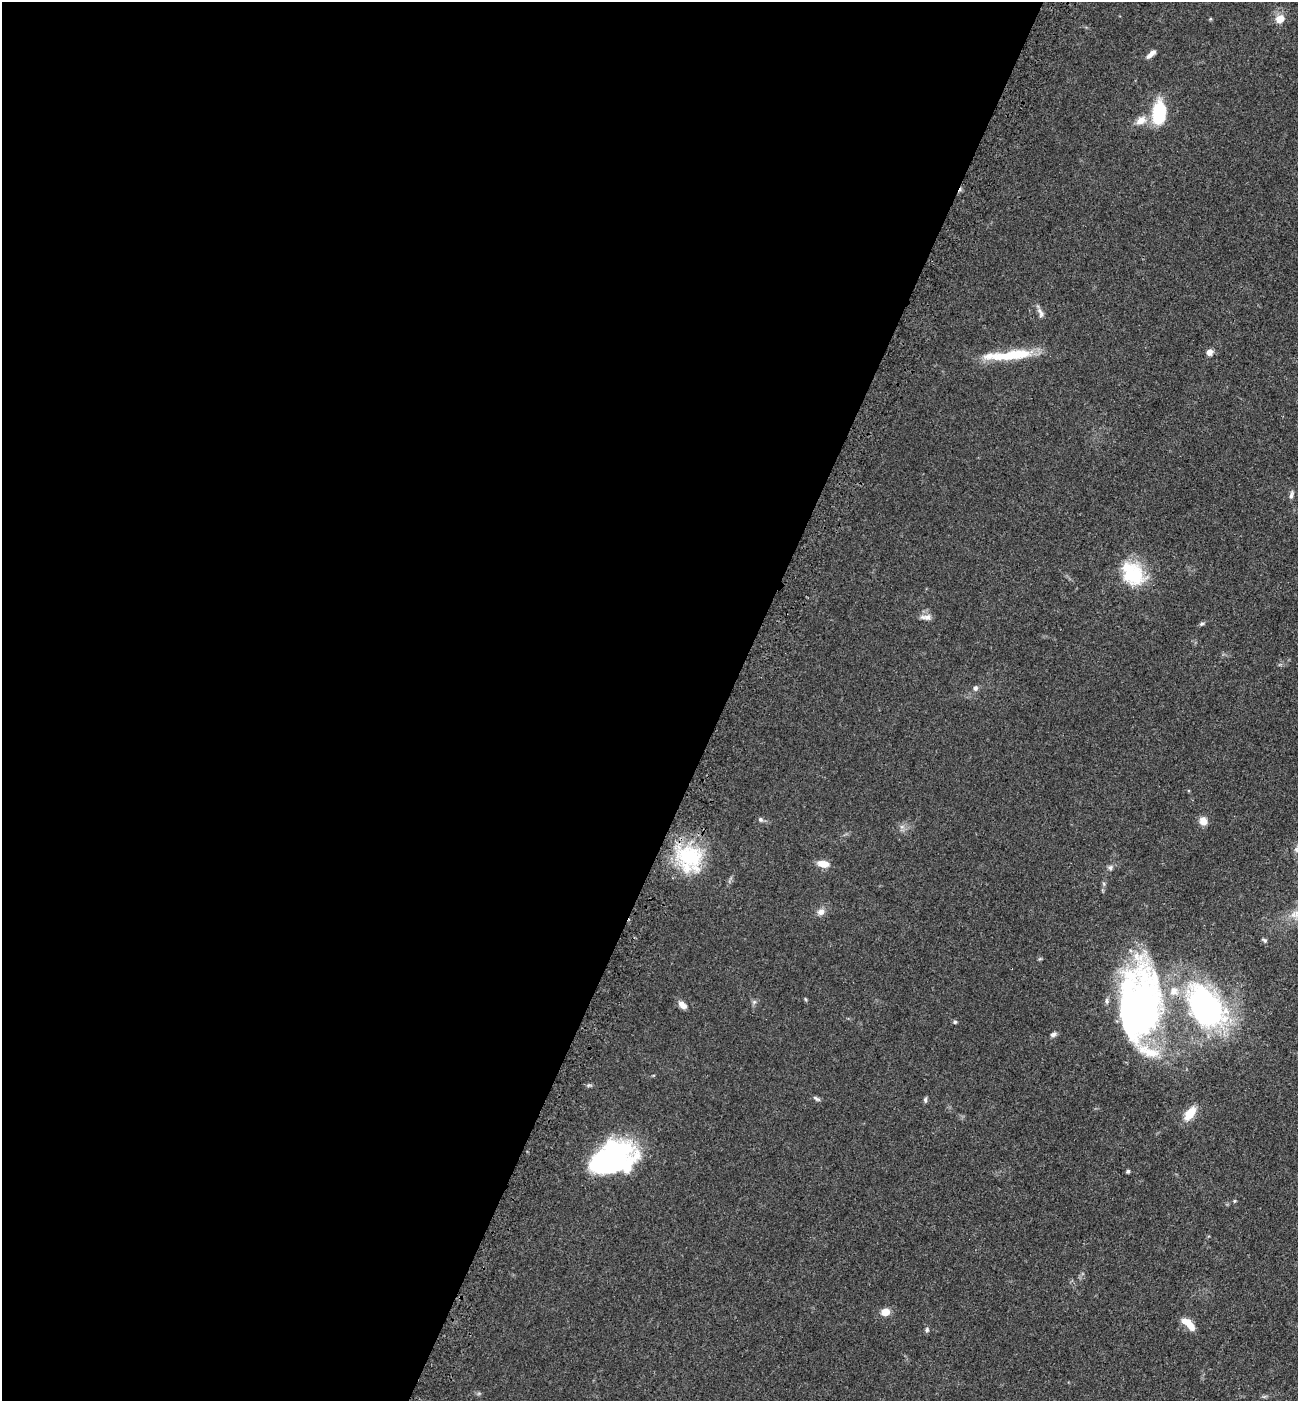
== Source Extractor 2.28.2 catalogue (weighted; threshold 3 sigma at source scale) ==
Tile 5 of 4 x 4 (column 1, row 2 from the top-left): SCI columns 230-1525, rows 2882-4280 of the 5774 x 5764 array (HDU 1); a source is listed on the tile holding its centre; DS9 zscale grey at full resolution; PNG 1300 x 1403 px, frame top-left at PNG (2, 2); no overlay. Shown black and unused: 56% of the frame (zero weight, under 3 of 4 exposures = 6% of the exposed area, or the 3 px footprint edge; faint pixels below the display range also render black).
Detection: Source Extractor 2.28.2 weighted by HDU 2 'WHT'; one run over the whole footprint, this tile lists its part. Background 0.0449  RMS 0.0053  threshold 0.0239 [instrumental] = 3 sigma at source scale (4.5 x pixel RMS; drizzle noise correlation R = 1.50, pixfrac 1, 0.05/0.05 arcsec/px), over >= 5 px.
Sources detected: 47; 2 inside a brighter object's white glare — not listed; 8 inside a brighter listed object's ellipse — not listed separately; the other 37 listed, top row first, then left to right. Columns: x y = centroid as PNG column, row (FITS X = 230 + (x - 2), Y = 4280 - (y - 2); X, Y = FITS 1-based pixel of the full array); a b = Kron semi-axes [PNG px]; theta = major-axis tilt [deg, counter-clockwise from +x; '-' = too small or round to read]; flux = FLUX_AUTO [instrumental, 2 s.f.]
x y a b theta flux
1210 19 5 3 - 0.49
1280 19 10 8 51 6
1151 54 13 5 39 2.8
1159 113 20 10 87 35
1141 120 16 10 32 5.3
1039 311 8 6 -50 1.7
1210 352 8 7 - 2.6
1012 355 52 10 7 24
1291 495 11 5 77 1.5
1132 574 30 25 -16 26
926 617 16 7 0 2.8
1202 624 6 5 - 0.92
975 688 7 6 - 1.4
760 819 6 6 - 1.1
1203 821 9 8 - 4.7
690 856 37 28 -10 37
823 864 13 7 -10 5.7
1110 868 7 7 - 1.4
1104 884 6 4 -72 0.78
821 912 10 8 12 2.8
1265 940 7 5 -51 0.97
805 999 6 3 -70 0.54
754 1002 6 5 - 1.1
682 1005 11 7 -39 3.5
1205 1007 50 33 -54 130
1128 1016 129 42 75 150
955 1022 5 4 - 1
1053 1034 8 6 23 1.4
816 1099 10 5 -28 1.2
925 1100 7 5 89 1
1190 1113 17 9 53 8.7
610 1158 49 28 28 84
1128 1171 4 4 - 1.1
1234 1201 5 4 - 0.58
885 1312 7 6 - 7.2
1188 1322 14 7 -26 6.2
927 1330 6 5 - 1.1